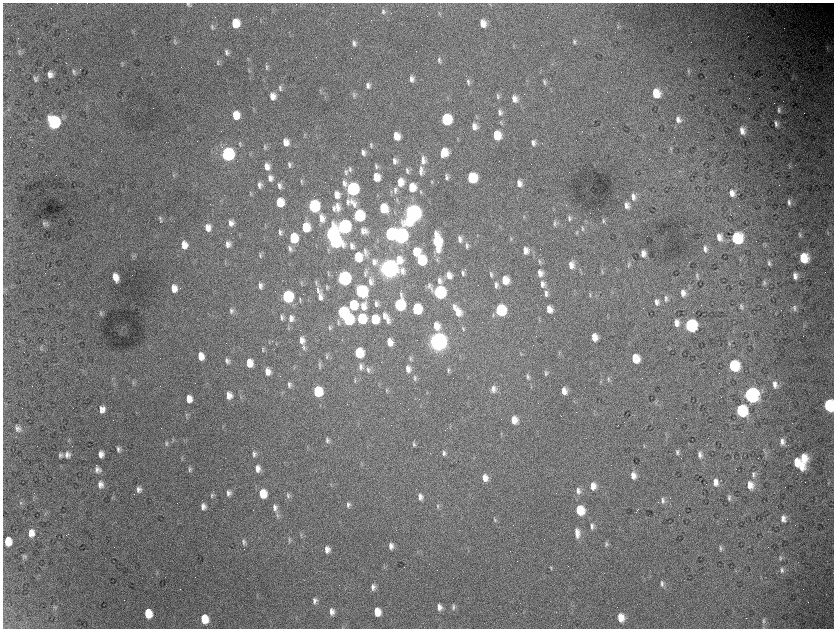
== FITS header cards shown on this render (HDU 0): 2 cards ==
NAXIS1  =                 1663 / length of data axis 1
NAXIS2  =                 1252 / length of data axis 2

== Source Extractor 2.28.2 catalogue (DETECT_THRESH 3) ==
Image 1663 x 1252 px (HDU 0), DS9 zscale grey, zoomed out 1/2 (1 PNG px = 2 x 2 image px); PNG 836 x 630 px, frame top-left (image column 2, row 1251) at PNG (3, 3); no overlay
Background 4700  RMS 81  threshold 243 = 3 sigma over >= 5 px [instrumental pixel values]
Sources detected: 385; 49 cannot appear on this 1/2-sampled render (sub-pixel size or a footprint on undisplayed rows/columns) and are not listed; the other 336 listed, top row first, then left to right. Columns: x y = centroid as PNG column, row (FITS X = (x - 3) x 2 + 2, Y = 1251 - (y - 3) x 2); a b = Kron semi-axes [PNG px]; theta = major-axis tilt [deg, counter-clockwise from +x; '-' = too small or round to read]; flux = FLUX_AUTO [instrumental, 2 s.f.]
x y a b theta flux
188 4 6 4 -40 3.1e+04
383 12 8 5 -89 4.4e+04
439 13 7 3 -64 1.9e+04
235 23 7 6 - 4.2e+05
483 23 7 6 - 1.8e+05
618 26 7 3 -71 1.9e+04
212 27 9 4 -84 3.2e+04
174 40 5 4 - 2.6e+04
574 42 8 3 -75 2.8e+04
354 43 8 5 -78 5.2e+04
827 48 7 3 -84 2.1e+04
19 51 5 4 - 3.0e+04
227 52 7 5 -64 4.8e+04
439 60 8 4 -78 3.9e+04
218 63 5 4 - 2.3e+04
122 64 10 2 -83 1.6e+04
266 67 7 4 -81 2.8e+04
249 71 6 2 -80 1.8e+04
688 71 7 3 -80 2.5e+04
74 72 8 5 -86 4.4e+04
50 74 6 5 - 9.4e+04
35 78 6 5 - 3.3e+04
411 79 7 5 -73 8.0e+04
36 80 8 5 41 3.4e+04
468 82 8 4 -80 4.4e+04
544 82 9 4 -84 3.6e+04
368 85 7 5 -89 5.7e+04
280 88 8 5 -67 4.0e+04
321 92 5 2 - 1.3e+04
656 93 8 7 - 3.3e+05
354 95 7 5 -84 3.7e+04
273 96 7 6 - 1.5e+05
498 96 8 4 -81 3.3e+04
514 99 8 6 -73 1.2e+05
779 110 9 5 -83 5.1e+04
500 112 8 6 -85 6.1e+04
236 115 7 6 - 2.9e+05
678 119 8 6 -69 8.5e+04
446 120 8 7 - 1.3e+06
54 122 8 7 - 3.7e+06
502 123 6 3 83 2.0e+04
776 124 8 5 -72 5.8e+04
474 126 7 6 - 1.2e+05
742 131 8 5 -77 1.3e+05
497 135 7 6 - 4.2e+05
396 136 7 6 - 2.3e+05
285 142 7 6 - 1.5e+05
240 143 5 4 - 2.2e+04
533 143 9 5 -78 6.9e+04
371 145 8 4 -81 2.9e+04
265 147 8 3 -81 2.6e+04
670 149 6 2 -60 1.5e+04
363 152 6 5 - 6.6e+04
444 152 8 6 75 3.1e+05
227 154 8 7 - 5.0e+06
423 160 11 7 -82 1.2e+05
395 161 8 5 -74 8.0e+04
289 165 7 4 -76 3.4e+04
267 166 8 6 -76 1.2e+05
376 166 8 5 -83 4.2e+04
789 166 5 3 - 2.1e+04
350 169 9 5 -73 5.1e+04
421 170 13 5 85 9.6e+04
407 171 9 5 -80 5.1e+04
346 172 9 5 -86 4.7e+04
173 174 8 2 -85 1.9e+04
376 177 7 6 - 2.5e+05
446 177 7 4 -77 4.3e+04
270 178 7 6 - 8.3e+04
472 178 7 7 - 1.0e+06
301 182 7 3 -82 2.4e+04
400 182 10 7 87 2.2e+05
432 182 6 3 -86 1.8e+04
519 183 7 5 -73 1.0e+05
259 185 7 5 -77 6.1e+04
279 186 7 5 -81 6.1e+04
412 187 9 7 -84 3.0e+05
352 189 8 7 - 3.7e+06
395 190 11 5 -83 8.1e+04
421 192 7 3 -86 2.4e+04
250 193 7 3 -84 2.0e+04
732 193 8 7 - 1.3e+05
337 195 8 6 -79 1.6e+05
633 197 9 6 -80 9.2e+04
397 200 7 2 -82 1.7e+04
280 202 7 6 - 4.1e+05
348 202 9 5 -78 6.2e+04
789 202 8 5 -80 5.9e+04
353 203 14 7 -54 1.6e+05
314 206 8 6 -82 2.6e+06
626 206 8 6 -77 9.0e+04
337 207 11 7 -85 1.3e+05
334 208 8 4 -78 5.6e+04
383 208 7 6 - 5.2e+05
413 213 11 8 69 1.1e+07
359 216 7 6 - 2.0e+06
160 218 4 4 - 2.4e+04
322 218 11 7 -75 1.8e+05
569 218 8 5 -79 4.5e+04
603 220 8 4 -82 2.9e+04
161 221 4 4 - 1.5e+04
230 223 6 6 - 1.2e+05
555 223 10 4 -89 4.0e+04
44 224 7 5 85 3.7e+04
306 227 8 6 -87 5.7e+05
344 227 12 9 69 5.7e+06
208 228 8 6 -76 1.4e+05
582 228 7 4 -79 2.7e+04
362 231 7 3 -85 4.4e+04
365 231 8 5 -52 6.9e+04
280 232 8 5 -81 5.8e+04
828 232 4 2 - 1.0e+04
577 233 6 3 -88 2.2e+04
331 234 8 6 -82 5.1e+06
390 234 8 6 -87 2.0e+06
800 235 7 4 -80 3.2e+04
400 236 8 7 - 7.9e+06
719 237 9 7 -76 1.4e+05
293 238 7 6 - 7.5e+05
736 238 8 7 - 1.2e+06
460 239 8 5 -80 8.1e+04
511 239 5 4 - 2.4e+04
437 241 12 6 -80 1.0e+06
334 242 7 6 - 3.7e+06
228 244 8 6 -82 8.7e+04
184 245 7 6 - 1.8e+05
352 246 8 6 -78 6.9e+04
467 246 8 4 -86 5.1e+04
290 249 8 5 -80 5.3e+04
437 249 9 4 -79 1.2e+05
705 249 9 6 -78 7.1e+04
328 250 6 3 -89 2.1e+04
525 251 8 6 -80 1.2e+05
365 252 11 4 -80 5.2e+04
416 252 8 6 63 3.3e+05
643 254 6 4 -76 1.1e+05
260 255 7 4 -80 3.3e+04
132 257 8 3 -80 2.1e+04
358 257 7 6 - 5.4e+05
803 258 8 7 - 4.8e+05
437 259 7 2 -85 2.3e+04
399 260 11 7 -74 2.9e+05
421 260 8 6 -78 1.1e+06
539 261 7 3 -68 2.6e+04
374 262 9 7 -76 9.8e+04
769 263 7 4 -74 3.6e+04
571 265 8 6 -88 1.3e+05
628 265 7 3 -84 2.7e+04
389 268 9 8 - 1.4e+07
602 271 7 3 -87 2.0e+04
365 273 10 4 85 4.3e+04
463 273 7 4 -86 4.5e+04
540 273 9 6 -79 1.2e+05
328 274 7 2 -77 1.8e+04
491 274 7 4 -86 3.6e+04
449 275 8 6 -79 1.3e+05
697 276 8 4 -83 3.0e+04
795 276 7 4 -77 9.0e+04
115 277 8 5 -72 1.8e+05
344 278 8 7 - 5.8e+06
439 280 8 6 -80 7.6e+04
505 280 8 6 -75 3.0e+05
370 281 11 7 -81 1.1e+05
316 282 8 3 -86 2.8e+04
301 283 7 3 -82 2.0e+04
764 283 9 4 -81 3.7e+04
542 284 8 6 -81 9.4e+04
496 285 8 5 -86 6.0e+04
260 286 7 5 -79 7.3e+04
429 286 9 4 -82 4.4e+04
327 287 7 3 -88 2.3e+04
174 288 8 6 -83 1.7e+05
431 288 12 4 -75 5.6e+04
318 290 9 5 -81 6.4e+04
361 291 8 7 - 2.4e+06
439 292 7 7 - 3.3e+06
546 293 9 5 -84 7.2e+04
683 293 9 6 -83 1.1e+05
590 295 8 3 -86 2.1e+04
287 297 7 6 - 2.5e+06
320 297 10 6 -88 9.5e+04
666 299 8 5 -72 4.7e+04
300 300 7 2 -86 1.8e+04
656 302 8 6 -81 7.0e+04
376 304 7 5 -82 6.5e+04
353 305 7 6 - 7.8e+05
399 305 8 6 88 1.9e+06
741 305 6 4 -61 3.1e+04
363 306 10 7 83 1.9e+05
454 307 8 4 -87 6.3e+04
741 308 7 4 -3 2.4e+04
794 308 10 5 -84 6.0e+04
417 309 8 6 -81 9.9e+05
549 309 7 5 -73 1.4e+05
500 310 7 7 - 1.6e+06
231 311 7 6 - 4.9e+04
342 312 7 6 - 2.2e+06
458 312 10 7 -76 2.2e+05
101 313 8 3 -81 2.4e+04
384 316 8 7 - 9.4e+04
281 317 7 4 -83 4.1e+04
291 318 9 6 -87 9.6e+04
348 319 8 7 - 2.2e+06
361 319 7 6 - 9.8e+05
374 319 7 6 - 6.1e+05
387 320 10 6 -76 9.4e+04
539 320 4 3 - 1.7e+04
338 322 9 3 -84 3.1e+04
676 323 9 6 -78 1.2e+05
690 325 8 7 - 2.3e+06
436 326 9 7 -74 2.2e+05
329 327 7 3 -80 2.9e+04
463 329 8 4 -85 2.6e+04
594 337 7 5 -80 1.8e+05
302 340 8 6 -74 1.1e+05
438 341 9 8 - 1.3e+07
390 342 6 5 - 1.7e+05
41 348 7 3 85 1.8e+04
304 348 8 4 -84 3.8e+04
263 349 6 3 88 2.2e+04
359 353 7 6 - 8.6e+05
559 353 7 3 -80 2.1e+04
201 356 7 5 -81 1.8e+05
327 356 7 4 -84 2.8e+04
410 358 7 3 -84 2.8e+04
635 358 7 6 - 3.8e+05
227 361 6 5 - 4.9e+04
249 363 7 5 -82 2.4e+05
319 365 9 4 -79 3.5e+04
361 366 8 5 -80 6.7e+04
734 366 8 7 - 1.0e+06
408 369 7 5 -81 1.1e+05
368 370 9 5 -86 4.7e+04
448 370 6 3 -88 2.9e+04
267 371 6 5 - 1.3e+05
546 373 7 4 -84 3.0e+04
280 376 2 2 - 4.3e+03
528 377 8 4 -83 3.8e+04
415 378 9 4 -81 3.5e+04
608 379 6 3 -78 2.0e+04
355 380 8 2 -82 1.8e+04
601 382 6 3 -72 1.7e+04
133 383 4 2 - 1.6e+04
775 384 9 6 -81 9.8e+04
289 385 8 5 85 4.9e+04
493 389 8 7 - 8.8e+04
386 390 7 3 90 2.2e+04
317 391 7 6 - 9.9e+05
564 391 7 5 -77 1.4e+05
229 395 7 5 -79 1.4e+05
751 395 8 8 - 5.4e+06
241 397 5 3 - 2.1e+04
189 399 7 5 -82 1.7e+05
829 405 8 7 - 1.4e+06
102 409 7 6 - 1.2e+05
741 411 8 7 - 1.3e+06
186 415 6 3 89 2.5e+04
514 420 8 6 -78 1.8e+05
18 428 7 6 - 6.6e+04
173 440 7 2 -81 1.5e+04
327 440 9 5 -76 4.6e+04
68 441 3 2 - 1.2e+04
782 442 8 6 89 8.9e+04
166 443 8 4 89 3.2e+04
414 444 7 3 -85 2.9e+04
118 449 5 4 - 4.5e+04
677 452 7 4 -81 3.4e+04
765 452 4 2 - 1.1e+04
444 453 7 4 -83 4.3e+04
101 454 6 5 - 9.8e+04
254 454 8 4 -87 4.9e+04
700 454 8 5 -84 6.8e+04
61 455 6 5 - 4.2e+04
67 455 8 7 - 8.3e+04
803 458 11 7 -85 3.4e+05
796 462 7 4 -88 2.6e+05
96 465 2 1 - 1.3e+04
801 466 9 5 -65 2.2e+05
190 469 7 5 88 4.1e+04
258 469 8 5 -86 1.1e+05
97 470 8 7 - 8.5e+04
753 474 8 5 -85 4.9e+04
633 475 8 6 -77 1.3e+05
485 478 7 5 -84 1.4e+05
715 482 9 6 -85 1.2e+05
100 484 9 7 -87 9.5e+04
750 485 9 7 -76 1.6e+05
593 486 8 6 -81 1.5e+05
139 489 6 5 - 6.6e+04
578 491 10 5 -79 7.8e+04
228 493 7 5 90 6.5e+04
263 494 7 6 - 4.0e+05
212 495 7 5 75 3.5e+04
288 495 9 4 -84 4.2e+04
420 497 7 5 -77 7.8e+04
729 498 8 4 -89 3.6e+04
663 500 8 5 -84 5.6e+04
21 503 6 4 33 3.1e+04
348 505 8 5 -85 4.8e+04
437 506 7 4 87 2.5e+04
203 507 7 5 -84 8.4e+04
275 507 9 6 -81 8.4e+04
580 510 7 6 - 5.5e+05
638 510 4 1 - 4.8e+03
277 515 8 4 -84 4.0e+04
494 519 8 3 -77 2.6e+04
783 519 8 6 -77 9.4e+04
592 526 8 5 -90 6.3e+04
31 533 8 6 89 1.5e+05
577 533 13 6 -84 1.4e+05
301 535 6 3 74 2.3e+04
289 540 7 3 -89 2.4e+04
8 541 7 6 - 3.3e+05
244 542 8 5 -90 4.9e+04
606 544 7 5 -81 3.7e+04
391 546 7 5 -88 8.6e+04
720 548 8 5 -81 3.9e+04
327 549 7 5 -86 1.0e+05
23 556 9 3 -23 2.0e+04
780 558 8 4 89 3.1e+04
384 566 5 3 - 1.8e+04
551 568 6 3 -82 1.7e+04
782 570 8 5 -89 4.9e+04
662 583 8 5 -88 4.8e+04
373 587 7 5 -77 7.3e+04
314 601 7 5 88 5.9e+04
55 607 7 3 10 2.6e+04
439 607 7 5 -82 9.6e+04
453 607 8 4 -86 4.3e+04
332 612 7 5 -81 1.0e+05
377 612 7 6 - 2.8e+05
148 613 7 6 - 4.1e+05
621 617 8 6 -78 2.4e+05
204 619 7 6 - 3.8e+05
764 621 8 5 -84 4.3e+04
342 627 3 2 - 9.7e+03
At the frame edge (FLAGS 8, measured only in part): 2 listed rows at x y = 188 4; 829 405
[49 sub-pixel or undisplayed-footprint detections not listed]